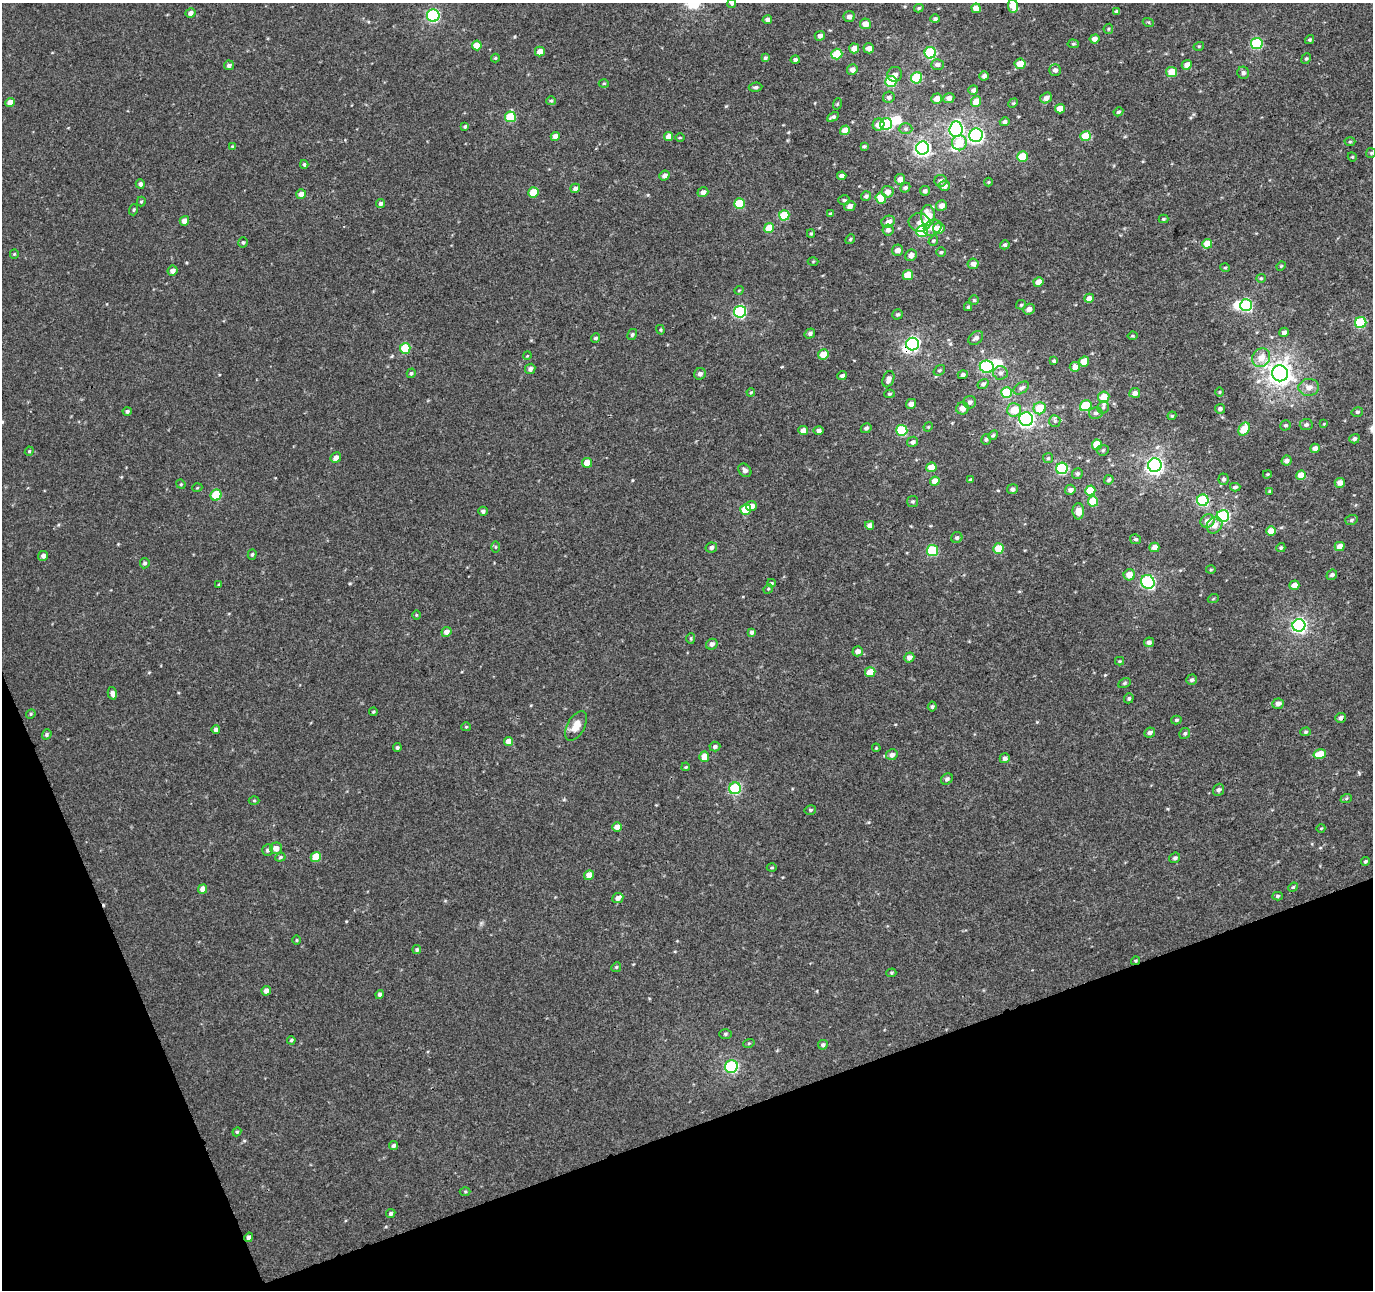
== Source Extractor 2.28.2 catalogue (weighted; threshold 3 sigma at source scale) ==
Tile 14 of 4 x 4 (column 2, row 4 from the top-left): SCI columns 1426-2796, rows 133-1420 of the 5660 x 5457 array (HDU 1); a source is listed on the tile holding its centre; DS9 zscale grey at full resolution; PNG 1375 x 1292 px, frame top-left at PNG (2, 3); each listed source drawn as its Kron ellipse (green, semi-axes under 4 px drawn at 4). Shown black and unused: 18% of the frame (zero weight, under 3 of 4 exposures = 5% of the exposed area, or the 3 px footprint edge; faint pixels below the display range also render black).
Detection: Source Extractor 2.28.2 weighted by HDU 2 'WHT'; one run over the whole footprint, this tile lists its part. Background 0.00192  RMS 0.0036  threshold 0.0161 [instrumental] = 3 sigma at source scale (4.5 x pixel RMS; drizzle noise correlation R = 1.50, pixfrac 1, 0.0396/0.0396 arcsec/px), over >= 5 px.
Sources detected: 344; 4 inside a brighter object's white glare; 1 cosmic-ray / hot-pixel residue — neither listed nor drawn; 1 inside a brighter listed object's ellipse — not listed separately; the other 338 listed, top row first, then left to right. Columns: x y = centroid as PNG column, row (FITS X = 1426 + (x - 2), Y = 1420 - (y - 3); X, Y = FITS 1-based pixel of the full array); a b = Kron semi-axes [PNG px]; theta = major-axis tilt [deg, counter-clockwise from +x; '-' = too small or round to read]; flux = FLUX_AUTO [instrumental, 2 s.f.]
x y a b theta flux
732 3 4 4 - 0.58
1013 6 7 5 -83 5.7
919 8 5 3 - 0.53
976 8 5 4 - 4.4
1117 12 4 3 - 0.7
191 13 5 4 - 1.8
433 16 6 6 - 50
849 16 6 5 - 1.5
935 19 5 4 - 0.84
767 20 4 4 - 1.2
1148 22 6 3 -18 0.42
865 24 5 5 - 3.1
1108 29 5 4 - 0.47
820 36 5 5 - 1.2
1095 39 5 4 - 1.6
1310 39 5 4 - 0.57
1257 43 6 5 - 29
1073 44 6 4 -5 0.48
477 45 5 5 - 5
1199 46 5 3 - 0.33
854 48 5 5 - 3
869 48 5 5 - 2
540 51 5 4 - 3.2
930 53 6 5 - 28
837 54 5 5 - 13
495 58 4 4 - 0.44
765 58 4 4 - 0.78
1306 59 6 4 64 0.54
795 60 4 4 - 0.97
937 64 6 5 - 1.3
1020 64 5 5 - 4.7
229 65 5 4 - 1
1187 65 5 4 - 2.2
852 70 5 5 - 2.2
1055 70 6 5 - 1.2
1172 72 6 5 - 7.8
1243 73 6 6 - 0.99
895 74 7 7 - 1.6
984 76 4 4 - 1.3
917 78 6 5 - 21
891 81 6 5 - 23
604 83 5 3 - 0.36
756 87 7 4 6 0.68
973 90 5 4 - 1.1
889 97 6 5 - 1.1
949 98 5 5 - 1.7
1046 98 6 5 - 1.8
937 99 5 5 - 3.2
551 101 5 4 - 0.49
10 102 5 4 - 3
976 102 5 5 - 5.5
1013 103 5 4 - 0.4
837 104 6 3 72 0.4
1060 109 5 4 - 4.7
1118 112 5 4 - 0.63
510 117 5 5 - 15
833 117 6 4 28 0.79
1005 122 5 4 - 0.88
886 124 6 6 - 33
878 125 6 5 - 2.8
465 126 3 3 - 0.55
905 129 7 5 0 0.78
956 129 8 6 85 74
845 130 5 4 - 4
976 135 7 6 - 87
555 136 4 4 - 2.6
668 136 4 4 - 3
1085 136 5 5 - 9.3
680 138 5 3 - 0.32
1350 142 5 3 - 0.44
959 143 7 7 - 6.3
232 146 4 3 - 0.33
864 146 4 4 - 0.52
923 148 6 6 - 110
1371 153 5 5 - 0.5
1022 157 5 5 - 9.9
1352 157 5 4 - 0.36
304 164 4 3 - 0.58
664 175 5 4 - 1.3
842 176 4 4 - 1.4
900 179 5 5 - 2.2
941 181 6 6 - 1.1
988 182 4 4 - 0.35
140 184 5 4 - 0.96
944 186 5 5 - 1.8
575 188 5 4 - 1.4
905 188 5 4 - 0.76
925 191 5 5 - 1.2
534 192 5 5 - 8.1
703 192 5 5 - 1.4
888 192 6 6 - 2.4
301 194 5 5 - 2.5
866 196 5 5 - 0.89
881 198 6 5 - 6.3
844 200 6 4 -2 0.55
141 202 5 4 - 0.48
381 204 4 4 - 1.1
739 204 5 5 - 15
941 205 5 5 - 2
850 206 6 5 - 1.6
134 210 6 3 70 0.47
830 214 3 3 - 0.6
784 215 5 5 - 12
928 215 10 7 89 7.7
1163 219 5 4 - 0.44
184 221 5 4 - 2.5
888 222 7 5 25 2.1
919 222 11 9 -8 2.5
769 228 5 5 - 7.5
933 228 9 7 31 2.9
939 228 6 5 - 3.3
888 230 5 5 - 1.2
922 231 6 5 - 22
811 234 4 4 - 0.4
850 239 5 4 - 0.44
933 241 5 4 - 0.49
243 242 5 4 - 0.63
1207 244 5 4 - 5.6
1005 245 5 4 - 0.97
897 250 6 5 - 1.9
941 252 5 5 - 0.55
14 254 5 4 - 0.4
911 255 6 5 - 2.1
813 261 5 3 - 0.31
973 264 5 5 - 1.5
1281 266 5 4 - 0.37
1225 268 5 3 - 0.3
173 271 5 5 - 1.9
908 275 5 5 - 7.7
1261 278 5 4 - 0.48
1038 282 5 4 - 2.4
739 290 4 3 - 0.28
1089 298 5 4 - 2.3
974 300 4 4 - 0.5
1021 305 5 4 - 0.5
1246 305 6 6 - 44
968 307 4 4 - 0.59
1029 309 6 5 - 2.2
740 312 6 6 - 41
898 314 5 5 - 0.62
1361 322 6 5 - 24
660 330 5 4 - 0.43
1284 332 5 4 - 1.1
810 334 5 4 - 0.93
632 335 6 4 59 0.59
1132 336 5 3 - 0.38
596 338 5 4 - 0.76
976 338 8 6 39 1.4
912 344 6 6 - 81
405 348 5 5 - 15
823 354 5 5 - 4.7
527 356 4 3 - 0.31
1261 358 10 8 54 4.3
1054 361 4 4 - 0.54
1084 361 5 5 - 5.3
987 367 7 6 - 39
1075 367 5 5 - 2.8
530 369 5 5 - 1.2
939 370 6 4 38 0.61
411 373 5 4 - 0.66
1000 373 7 7 - 1.3
1280 373 8 8 - 290
700 374 6 5 - 1.2
963 375 5 4 - 0.94
842 376 5 4 - 1.1
888 379 8 5 69 1.9
983 384 6 4 35 0.79
1309 387 10 8 5 2.5
1021 388 8 5 33 1.1
751 392 4 3 - 0.32
1220 392 5 3 - 0.36
1006 393 5 5 - 17
1135 393 5 5 - 1.6
889 394 5 4 - 0.48
1104 397 6 5 - 5.5
970 402 6 6 - 1.2
911 404 5 5 - 1.9
1086 406 6 5 - 14
1103 407 6 5 - 0.76
962 408 6 6 - 2.5
1040 408 6 6 - 8.6
1220 409 5 5 - 1
1014 410 7 6 - 6
127 411 4 4 - 0.72
1357 412 6 4 13 0.56
1096 413 7 6 - 0.99
1172 416 4 4 - 0.38
1026 419 7 7 - 93
1055 421 6 5 - 0.73
1324 424 4 4 - 0.3
1286 425 5 5 - 0.64
1306 425 6 5 - 0.96
928 427 5 3 - 0.32
866 428 5 4 - 0.76
1244 429 7 5 61 9.5
803 430 5 4 - 2.3
819 430 5 4 - 1.2
902 430 5 5 - 23
993 435 5 4 - 0.54
986 439 5 5 - 0.66
1354 439 5 4 - 0.86
913 442 6 5 - 1.3
1097 445 5 5 - 8.1
1315 448 4 4 - 2.1
1103 450 6 5 - 0.62
29 451 4 4 - 0.4
336 458 6 5 - 1.6
1048 458 5 5 - 0.52
1287 461 5 5 - 1.3
587 463 5 5 - 4
1155 465 7 6 - 130
931 467 5 4 - 5.2
1062 468 6 5 - 32
745 470 7 5 -46 1.2
1077 474 5 5 - 0.73
1267 474 4 3 - 0.41
1301 475 5 4 - 5.3
1224 479 5 5 - 0.77
970 480 4 4 - 0.48
1109 480 5 4 - 0.78
935 481 5 4 - 4.1
1340 483 5 5 - 2.5
181 484 5 4 - 0.42
1235 487 5 3 - 0.73
197 488 5 3 - 0.33
1012 489 5 5 - 1.1
1070 490 5 5 - 1.3
1090 491 5 5 - 8.3
1270 491 4 4 - 0.42
216 495 5 5 - 16
1203 500 6 5 - 37
913 501 5 5 - 0.57
1093 501 5 5 - 10
751 506 5 5 - 2.4
746 509 5 5 - 9.6
483 511 5 4 - 0.9
1078 511 8 6 -89 3.3
1223 516 6 6 - 41
1351 520 6 5 - 0.67
1208 521 7 6 - 3.1
870 525 4 4 - 2
1214 525 8 7 - 2.6
1271 531 5 4 - 5.2
957 538 6 5 - 0.87
1136 539 5 5 - 0.68
1340 546 5 4 - 3.4
495 547 5 3 - 0.35
711 547 5 5 - 0.96
1154 547 5 5 - 3.4
998 548 5 5 - 8.6
1281 548 4 4 - 0.62
932 551 5 5 - 21
252 555 5 4 - 0.54
43 556 5 5 - 1.2
145 563 5 4 - 0.66
1211 569 5 3 - 0.34
1129 575 6 5 - 4.2
1332 575 5 5 - 1
1148 582 7 6 - 56
771 583 4 4 - 0.44
219 585 3 3 - 0.4
1294 585 5 4 - 2.6
768 589 5 4 - 0.42
1213 599 5 3 - 0.34
416 615 5 3 - 0.32
1299 625 6 6 - 94
446 632 5 5 - 2
752 632 4 4 - 0.89
691 638 5 4 - 0.48
1149 642 5 4 - 1.3
712 644 6 5 - 1.3
858 651 5 5 - 1.9
909 657 5 5 - 1.9
1120 661 4 4 - 0.37
870 672 5 5 - 5.7
1192 680 5 5 - 0.77
1124 683 6 4 28 0.52
112 693 6 4 -76 1.4
1129 698 5 4 - 0.66
1278 704 6 5 - 1.7
932 707 5 4 - 0.71
373 712 4 4 - 0.41
31 714 5 4 - 0.44
1341 718 5 5 - 1.2
1176 720 5 4 - 0.52
576 726 16 8 61 4.4
466 727 5 4 - 0.4
216 730 4 4 - 1
1150 732 5 4 - 1.1
1306 732 5 4 - 0.52
1185 733 6 5 - 0.66
47 734 5 4 - 0.66
508 741 5 4 - 3.1
715 747 5 5 - 0.75
397 748 4 4 - 0.68
876 748 4 3 - 0.34
1320 754 6 4 14 5.7
892 755 6 5 - 1.5
704 757 5 5 - 3.5
1005 758 5 5 - 1.4
686 767 4 3 - 0.41
947 779 6 5 - 0.95
735 788 6 5 - 34
1218 790 6 5 - 0.89
1346 799 6 4 20 0.49
254 801 5 3 - 0.38
810 810 6 4 14 0.59
617 827 5 4 - 2.9
1321 828 4 3 - 0.28
276 848 6 6 - 2.8
268 850 6 5 - 0.91
280 857 5 4 - 0.53
316 857 5 5 - 7.1
1175 858 5 5 - 0.86
1366 861 4 3 - 0.53
772 868 5 3 - 0.36
589 875 5 5 - 3.4
1293 887 5 4 - 0.47
203 889 5 4 - 2.4
1277 896 5 4 - 0.59
618 898 6 5 - 1.7
297 940 4 3 - 0.34
417 950 4 4 - 0.62
1135 961 4 3 - 0.39
616 967 5 4 - 0.47
891 973 5 4 - 0.46
266 991 5 4 - 1.8
380 994 4 4 - 0.97
725 1034 6 5 - 0.55
291 1040 4 3 - 0.46
749 1043 6 3 18 0.4
823 1045 5 4 - 0.86
731 1066 6 6 - 43
237 1132 4 4 - 0.49
393 1145 4 4 - 0.81
465 1192 5 3 - 0.39
391 1213 5 4 - 0.72
249 1237 5 4 - 1.1
Overlapping masked pixels (flux is a lower limit): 3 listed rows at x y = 912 344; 1341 718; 1135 961
Isophote crosses this tile's border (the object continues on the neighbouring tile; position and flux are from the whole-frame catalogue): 2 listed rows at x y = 732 3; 1013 6